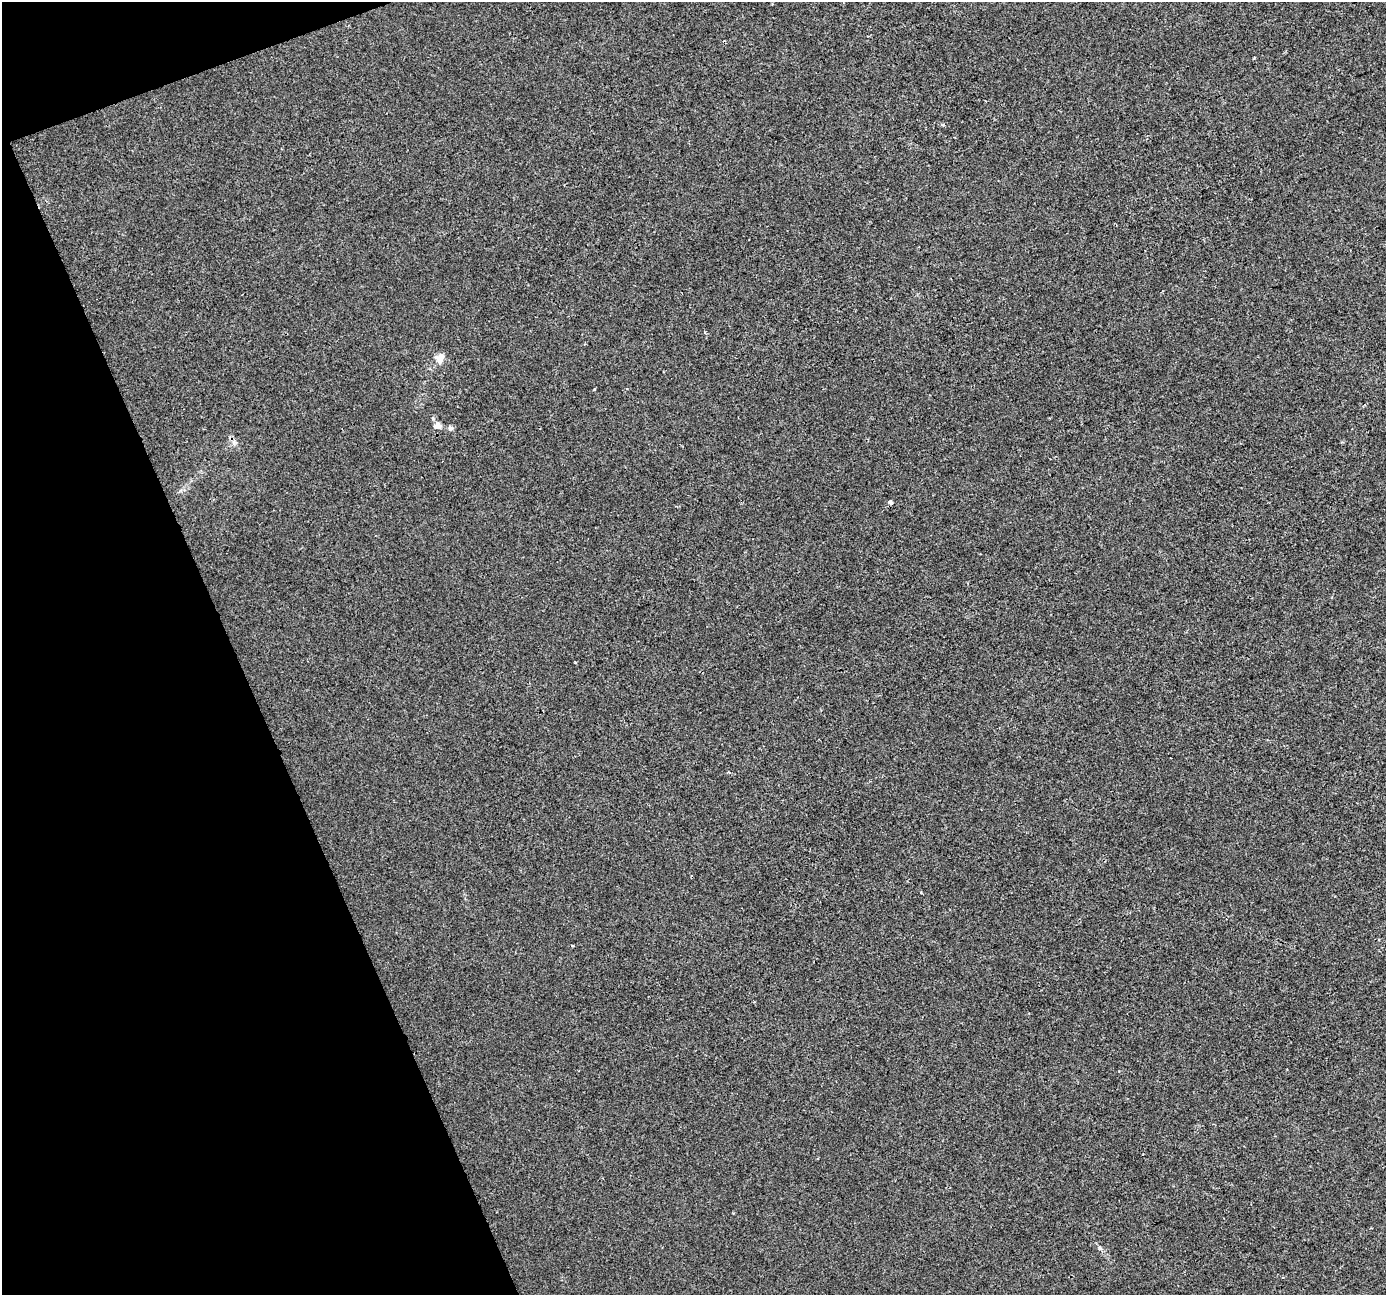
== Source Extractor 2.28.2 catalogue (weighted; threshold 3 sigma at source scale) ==
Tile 5 of 4 x 4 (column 1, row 2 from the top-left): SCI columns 2-1385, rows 2719-4011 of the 5537 x 5381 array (HDU 1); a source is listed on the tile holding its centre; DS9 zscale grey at full resolution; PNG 1388 x 1297 px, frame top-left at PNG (2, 2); no overlay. Shown black and unused: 18% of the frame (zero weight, under 2 of 3 exposures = <1% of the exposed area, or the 3 px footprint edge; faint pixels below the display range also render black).
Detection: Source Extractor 2.28.2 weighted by HDU 2 'WHT'; one run over the whole footprint, this tile lists its part. Background -4.76e-04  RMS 0.0042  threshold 0.019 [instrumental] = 3 sigma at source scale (4.5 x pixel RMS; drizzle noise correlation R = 1.50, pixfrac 1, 0.0396/0.0396 arcsec/px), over >= 5 px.
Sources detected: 11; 2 cosmic-ray / hot-pixel residue — not listed; the other 9 listed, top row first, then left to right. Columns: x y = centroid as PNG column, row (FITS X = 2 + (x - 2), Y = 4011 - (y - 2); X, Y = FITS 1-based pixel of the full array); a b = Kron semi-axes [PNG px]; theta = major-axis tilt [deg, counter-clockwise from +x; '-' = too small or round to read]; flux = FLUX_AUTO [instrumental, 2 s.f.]
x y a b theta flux
1254 58 3 2 - 0.39
440 358 14 10 71 3.5
594 389 3 2 - 0.46
436 426 13 7 50 1.8
450 428 7 6 - 1.1
1342 442 5 3 - 0.39
234 443 8 6 71 1.3
890 502 6 4 -73 1
575 662 3 2 - 0.38